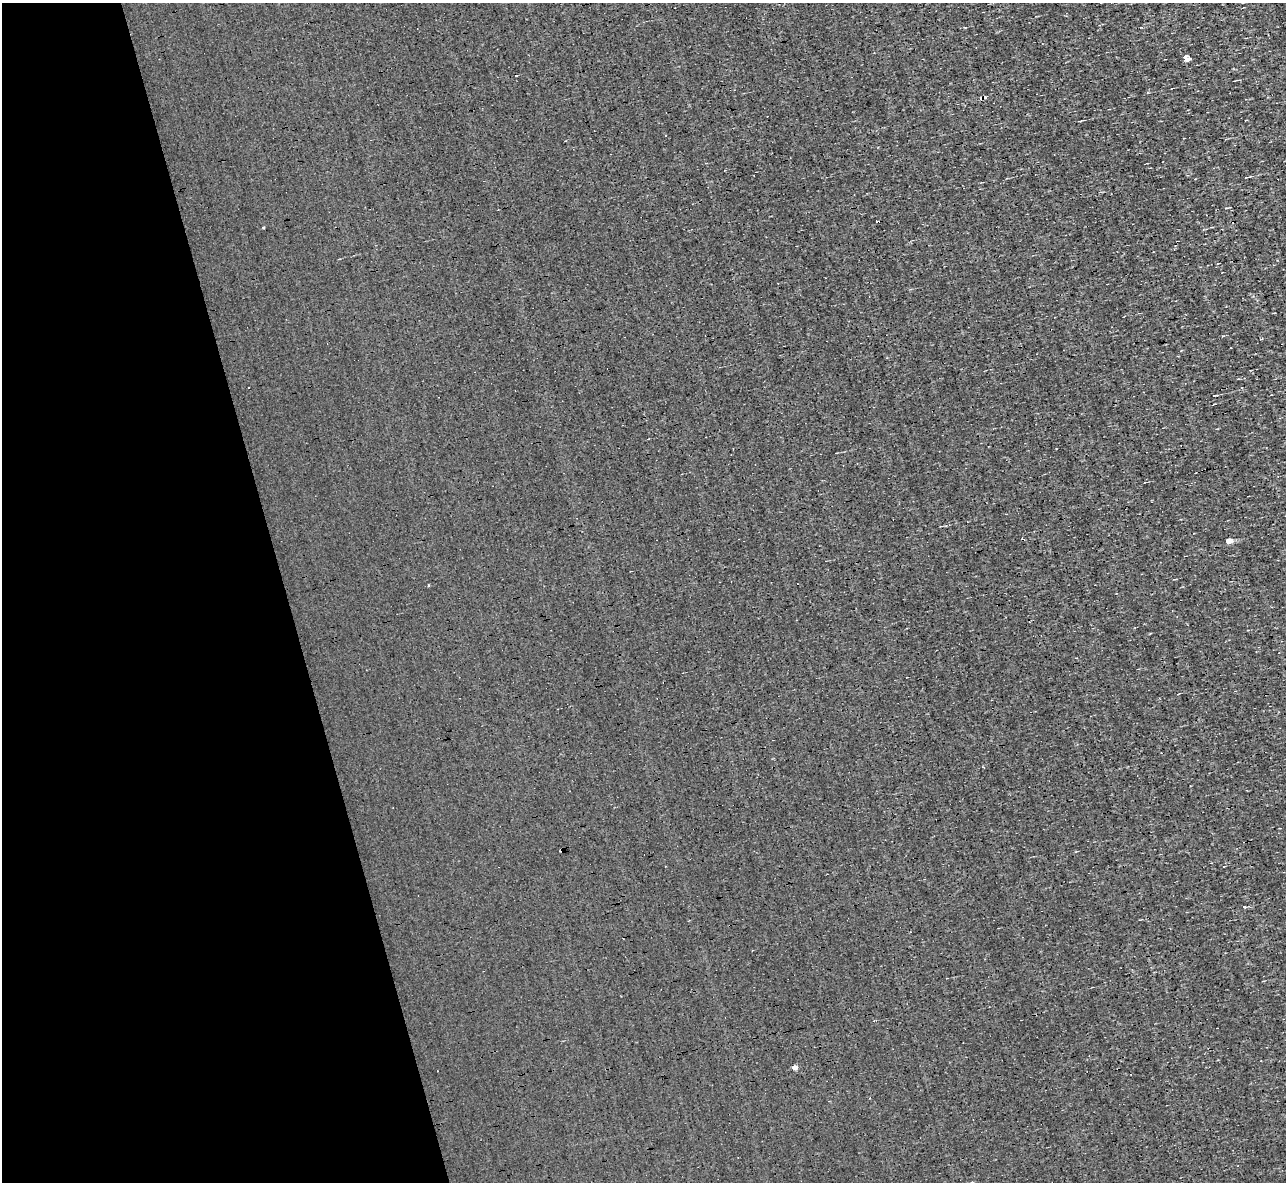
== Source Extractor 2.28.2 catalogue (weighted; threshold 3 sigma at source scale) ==
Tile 5 of 4 x 4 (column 1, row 2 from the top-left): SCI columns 1-1284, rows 2506-3685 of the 5135 x 5132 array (HDU 1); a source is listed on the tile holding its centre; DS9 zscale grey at full resolution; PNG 1288 x 1184 px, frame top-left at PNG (2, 3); no overlay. Shown black and unused: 22% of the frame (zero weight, under 3 of 4 exposures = <1% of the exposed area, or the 3 px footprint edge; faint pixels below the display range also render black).
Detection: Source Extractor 2.28.2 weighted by HDU 2 'WHT'; one run over the whole footprint, this tile lists its part. Background 0.00167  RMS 0.043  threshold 0.195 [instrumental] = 3 sigma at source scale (4.5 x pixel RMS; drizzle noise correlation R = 1.50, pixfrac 1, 0.05/0.05 arcsec/px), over >= 5 px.
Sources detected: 14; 4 cosmic-ray / hot-pixel residue — not listed; the other 10 listed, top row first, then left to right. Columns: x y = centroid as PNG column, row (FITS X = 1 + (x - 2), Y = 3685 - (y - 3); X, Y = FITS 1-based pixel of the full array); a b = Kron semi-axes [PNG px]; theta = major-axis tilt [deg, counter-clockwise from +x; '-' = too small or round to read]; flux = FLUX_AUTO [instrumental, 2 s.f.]
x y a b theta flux
1186 59 4 3 - 2100
983 97 6 3 4 27
878 222 4 3 - 18
1215 395 5 2 - 3.4
1056 449 3 2 - 2.6
1228 541 5 4 - 56
428 585 3 2 - 7.6
562 851 4 3 - 210
1245 907 3 2 - 8.4
795 1068 4 4 - 36
Overlapping masked pixels (flux is a lower limit): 3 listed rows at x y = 983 97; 878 222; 562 851